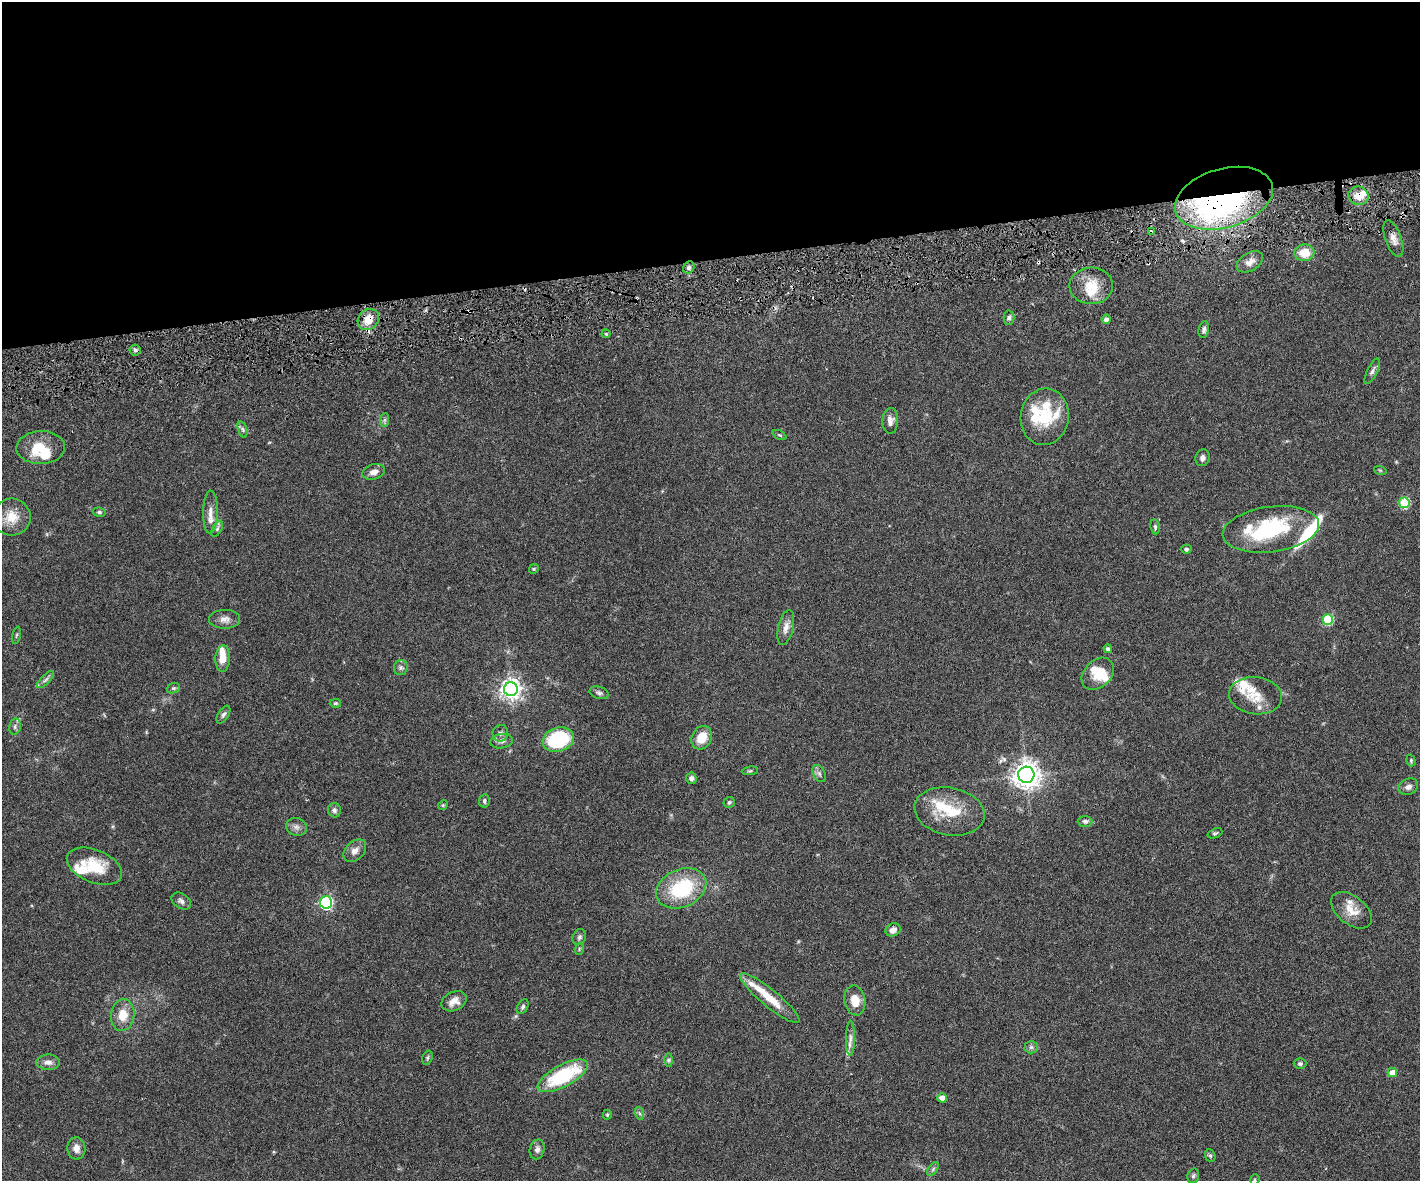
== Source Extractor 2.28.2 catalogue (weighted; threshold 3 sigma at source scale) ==
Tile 2 of 3 x 4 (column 2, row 1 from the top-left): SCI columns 1576-2993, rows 3597-4775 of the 4677 x 4892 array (HDU 1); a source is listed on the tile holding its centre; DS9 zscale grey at full resolution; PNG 1422 x 1183 px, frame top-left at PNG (2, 2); each listed source drawn as its Kron ellipse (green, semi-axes under 4 px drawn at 4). Shown black and unused: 22% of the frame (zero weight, under 3 of 6 exposures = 5% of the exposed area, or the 3 px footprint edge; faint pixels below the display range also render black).
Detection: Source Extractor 2.28.2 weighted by HDU 2 'WHT'; one run over the whole footprint, this tile lists its part. Background 0.0471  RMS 0.0026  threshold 0.0107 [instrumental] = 3 sigma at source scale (4.09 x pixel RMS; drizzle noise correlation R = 1.36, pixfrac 0.8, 0.05/0.05 arcsec/px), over >= 5 px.
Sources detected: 123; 2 inside a brighter object's white glare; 3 cosmic-ray / hot-pixel residue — neither listed nor drawn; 20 inside a brighter listed object's ellipse — not listed separately; the other 98 listed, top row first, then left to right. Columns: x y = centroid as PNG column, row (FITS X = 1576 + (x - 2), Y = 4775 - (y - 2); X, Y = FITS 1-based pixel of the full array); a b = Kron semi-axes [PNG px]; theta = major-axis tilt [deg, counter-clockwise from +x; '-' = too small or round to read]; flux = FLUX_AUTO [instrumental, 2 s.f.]
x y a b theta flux
1358 196 10 9 - 2.9
1224 198 50 29 16 67
1151 232 4 3 - 0.88
1393 239 19 8 -70 1.8
1304 253 10 8 5 4.3
1250 262 14 9 32 1.9
689 267 6 5 - 0.64
1091 286 22 18 0 5.8
1009 318 7 5 89 0.6
1106 319 5 4 - 1.2
368 320 11 9 44 3.5
1204 330 8 5 79 0.69
606 334 4 4 - 0.31
135 350 5 5 - 0.51
1372 371 14 5 64 0.74
1045 417 28 24 82 9.9
385 420 7 4 89 0.52
890 421 13 8 88 1.3
243 429 8 3 -71 0.47
779 435 7 3 -27 0.27
41 448 24 16 2 6
1202 458 8 7 - 0.88
1380 470 6 4 -18 0.3
374 472 11 7 16 1.5
1404 503 5 5 - 15
99 512 6 4 -9 0.46
210 512 21 7 89 1.9
12 517 19 18 - 4.6
1155 527 7 4 -81 0.44
217 529 8 4 63 0.55
1271 529 48 22 7 23
1186 549 5 4 - 0.53
534 569 5 4 - 0.28
224 619 15 9 1 1.6
1328 619 5 5 - 12
786 627 18 7 77 1.7
16 635 8 3 76 0.32
1108 649 4 4 - 0.72
223 658 13 7 87 3.2
401 668 8 7 - 0.68
1098 674 18 13 44 4.5
46 680 11 4 45 0.71
173 688 7 5 19 0.43
511 689 7 7 - 140
599 693 10 6 -16 0.66
1256 696 26 18 -7 5.3
335 703 5 4 - 0.34
223 715 10 5 59 0.64
15 726 8 6 76 0.7
500 733 8 7 - 0.8
702 738 12 9 63 4.6
558 739 16 12 16 16
502 741 11 7 10 1.1
1411 760 6 4 -72 0.33
750 771 8 4 8 0.33
819 773 9 6 -63 0.72
1026 775 8 8 - 260
691 778 6 5 - 0.82
1408 787 10 7 24 1.1
484 801 7 5 83 0.45
729 802 6 5 - 0.48
443 805 5 4 - 0.25
334 810 7 6 - 0.79
949 811 35 23 -11 9.4
1085 821 7 5 0 0.72
296 827 10 9 - 1.1
1215 833 8 4 22 0.41
355 851 13 9 43 1.6
94 866 29 16 -22 8.2
681 888 26 19 23 16
181 901 11 7 -33 0.93
326 902 6 6 - 45
1351 910 24 14 -38 3.7
893 930 8 6 24 1.3
579 937 8 6 64 0.61
579 949 6 3 73 0.3
770 998 38 8 -39 5.9
855 1000 15 10 -80 3.4
454 1001 13 9 25 2.1
523 1007 8 5 60 0.54
123 1015 16 11 82 4
850 1038 17 4 90 1.2
1031 1047 6 6 - 0.6
427 1058 7 5 73 0.46
669 1060 6 4 90 0.44
48 1062 12 7 -2 1.4
1300 1064 6 5 - 0.48
1392 1072 5 4 - 2.9
563 1076 28 11 28 18
942 1098 4 4 - 2
639 1113 6 4 -71 0.44
607 1115 5 4 - 0.35
76 1148 11 9 -85 1.7
537 1149 10 7 77 0.97
1210 1156 6 5 - 0.46
933 1169 8 4 54 0.49
1193 1176 7 5 74 0.47
1255 1180 6 4 71 0.36
Overlapping masked pixels (flux is a lower limit): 4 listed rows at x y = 1358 196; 1224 198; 1151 232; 368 320
Isophote crosses this tile's border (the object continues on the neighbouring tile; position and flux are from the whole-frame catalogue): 1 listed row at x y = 1255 1180